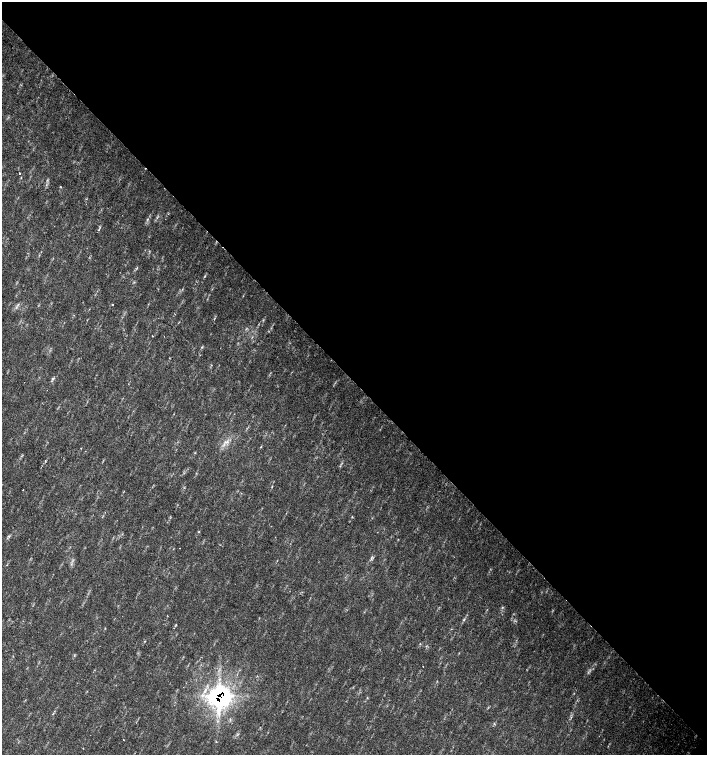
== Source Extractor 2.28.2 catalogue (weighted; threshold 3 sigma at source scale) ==
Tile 8 of 4 x 4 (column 4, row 2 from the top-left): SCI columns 4454-5862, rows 3013-4517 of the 6023 x 6029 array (HDU 1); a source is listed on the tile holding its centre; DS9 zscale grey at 2 x 2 block average (1 PNG px = mean of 2 x 2 image px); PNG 709 x 757 px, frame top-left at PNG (2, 2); no overlay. Shown black and unused: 51% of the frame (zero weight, under 2 of 3 exposures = <1% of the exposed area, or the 3 px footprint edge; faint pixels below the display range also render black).
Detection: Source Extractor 2.28.2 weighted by HDU 2 'WHT'; one run over the whole footprint, this tile lists its part. Background 0.0337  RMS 0.0041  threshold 0.0184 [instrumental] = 3 sigma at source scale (4.5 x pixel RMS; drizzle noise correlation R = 1.50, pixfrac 1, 0.0396/0.0396 arcsec/px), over >= 5 px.
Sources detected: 24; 1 too faint to see at this stretch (2 x 2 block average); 1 cosmic-ray / hot-pixel residue — not listed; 1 inside a brighter listed object's ellipse — not listed separately; the other 21 listed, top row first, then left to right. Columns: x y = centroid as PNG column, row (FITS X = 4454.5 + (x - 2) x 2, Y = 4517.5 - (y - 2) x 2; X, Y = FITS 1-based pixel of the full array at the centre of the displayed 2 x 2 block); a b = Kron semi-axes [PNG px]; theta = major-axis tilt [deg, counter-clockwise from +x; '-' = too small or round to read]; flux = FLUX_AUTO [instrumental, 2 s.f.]
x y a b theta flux
19 173 2 2 - 1.3
61 187 3 2 - 0.57
100 227 3 2 - 0.73
137 268 3 2 - 0.8
205 276 3 2 - 0.74
112 305 2 2 - 1.3
202 347 3 2 - 0.72
53 378 4 2 - 0.91
261 447 3 2 - 0.56
81 448 2 2 - 0.36
23 490 2 2 - 0.48
352 517 3 2 - 0.5
199 531 3 2 - 0.54
9 536 4 3 - 0.95
502 607 3 2 - 0.63
464 620 4 2 - 1
176 624 2 2 - 0.56
423 666 2 2 - 0.35
219 697 19 18 - 150
230 719 3 2 - 0.82
216 741 2 2 - 0.92
Overlapping masked pixels (flux is a lower limit): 1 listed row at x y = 219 697
Diffuse or blended objects may show on this block-average render without a row.